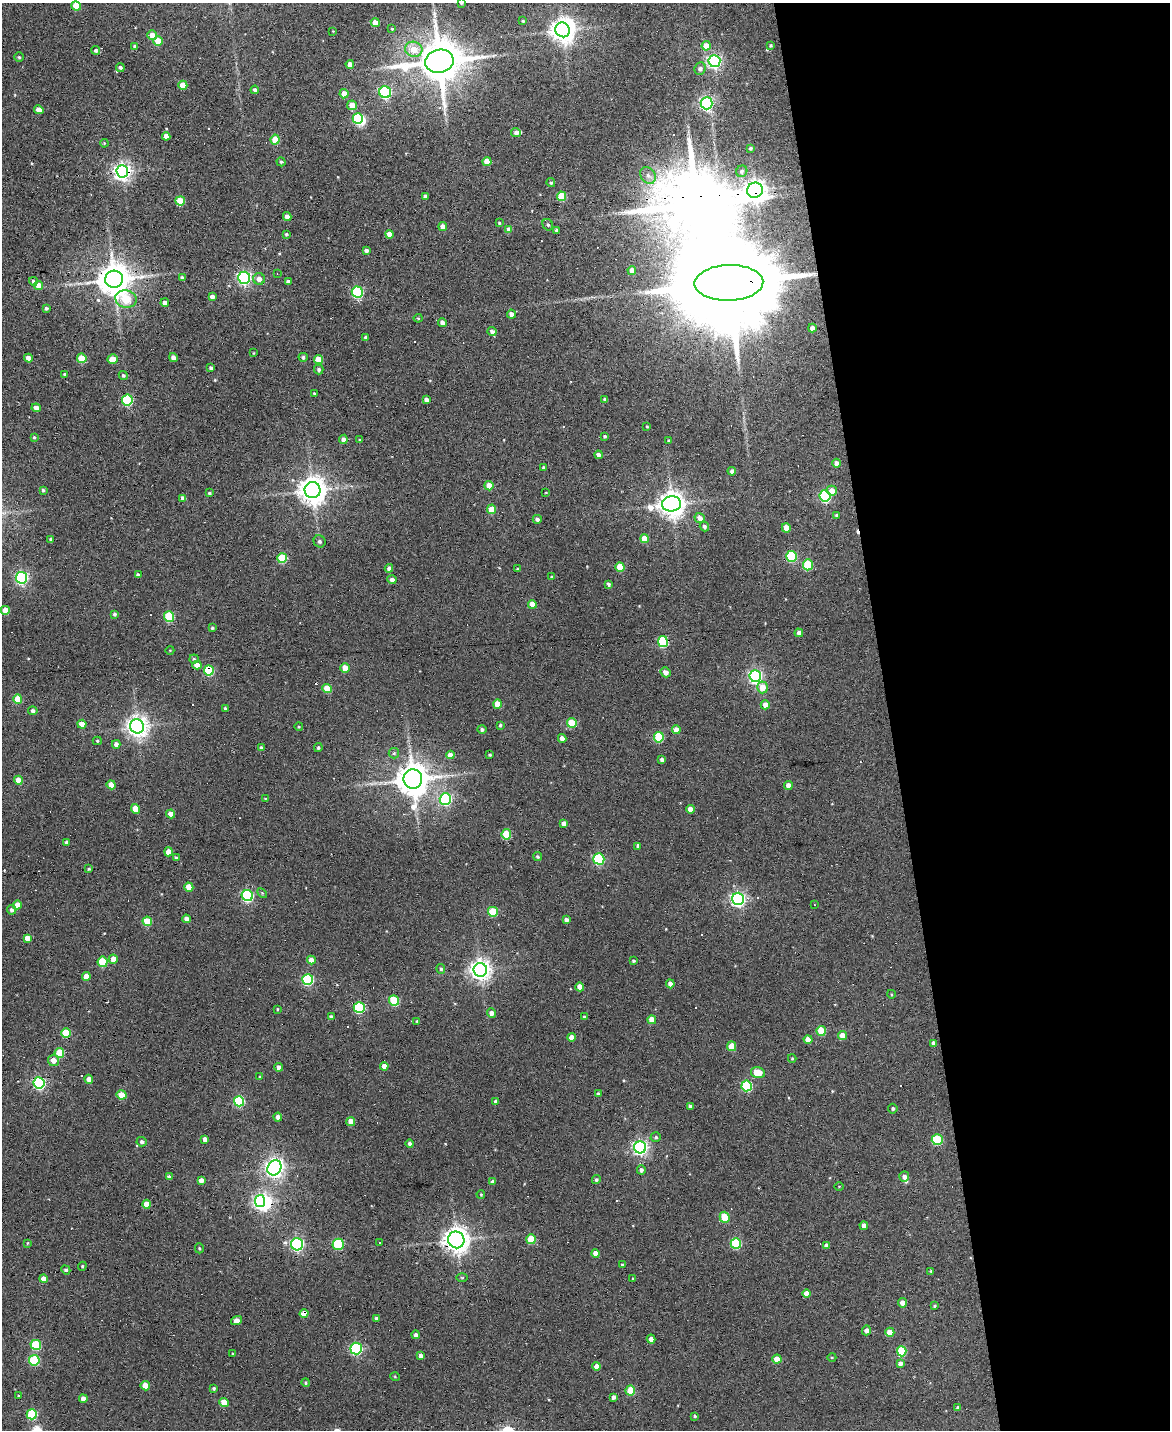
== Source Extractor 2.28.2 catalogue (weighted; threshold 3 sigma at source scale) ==
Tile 8 of 4 x 3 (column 4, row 2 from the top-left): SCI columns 3506-4673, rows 1559-2986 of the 4673 x 4652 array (HDU 1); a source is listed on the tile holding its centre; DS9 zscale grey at full resolution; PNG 1172 x 1432 px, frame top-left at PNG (2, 3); each listed source drawn as its Kron ellipse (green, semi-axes under 4 px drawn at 4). Shown black and unused: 24% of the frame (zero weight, under 3 of 6 exposures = <1% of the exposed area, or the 3 px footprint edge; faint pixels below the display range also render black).
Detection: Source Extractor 2.28.2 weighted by HDU 2 'WHT'; one run over the whole footprint, this tile lists its part. Background 0.137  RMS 0.0091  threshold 0.0372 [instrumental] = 3 sigma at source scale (4.09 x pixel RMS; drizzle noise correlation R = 1.36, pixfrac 0.8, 0.05/0.05 arcsec/px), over >= 5 px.
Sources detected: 337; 5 inside a brighter object's white glare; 21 cosmic-ray / hot-pixel residue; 1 long thin detection or spike segment (spike, bleed or trail) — neither listed nor drawn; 2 inside a brighter listed object's ellipse — not listed separately; the other 308 listed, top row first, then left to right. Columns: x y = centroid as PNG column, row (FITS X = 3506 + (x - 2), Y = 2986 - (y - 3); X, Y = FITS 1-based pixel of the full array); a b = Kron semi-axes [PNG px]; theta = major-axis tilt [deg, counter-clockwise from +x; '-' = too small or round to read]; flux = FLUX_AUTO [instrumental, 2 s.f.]
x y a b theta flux
461 3 3 3 - 0.99
76 6 5 4 - 19
523 21 3 3 - 1.2
375 23 4 4 - 10
392 29 4 3 - 0.86
563 30 7 7 - 760
333 31 3 3 - 0.54
152 35 5 4 - 8.2
158 41 5 4 - 21
771 45 3 3 - 1
135 46 4 4 - 2.1
706 46 5 4 - 12
414 49 9 7 -14 13
96 50 4 4 - 1.8
19 57 4 4 - 1.1
439 61 14 11 9 3700
714 61 6 6 - 180
350 64 4 4 - 7.2
120 67 4 4 - 1.8
700 68 6 5 - 3.1
183 85 4 4 - 13
255 90 4 4 - 3.6
385 92 6 5 - 120
344 94 4 4 - 11
707 103 6 6 - 170
352 105 5 4 - 9.9
39 110 5 4 - 7.1
358 118 5 5 - 56
516 133 5 4 - 2.6
166 136 4 4 - 7.2
275 140 5 4 - 22
104 143 4 3 - 0.75
750 148 4 4 - 1.4
281 162 5 4 - 1.2
487 162 4 4 - 11
122 171 6 6 - 430
742 171 6 5 - 1.9
648 175 9 7 -54 3.7
551 183 4 4 - 1.6
755 190 8 7 - 580
425 196 4 3 - 2.2
562 196 5 4 - 29
180 201 5 4 - 22
287 217 4 4 - 5.2
499 223 3 3 - 0.94
548 225 6 5 - 1.6
443 227 4 4 - 7.1
509 230 4 4 - 6.6
556 230 4 3 - 2
286 234 4 3 - 1.1
389 234 4 4 - 9.5
366 250 4 3 - 2.1
632 270 4 4 - 5.5
277 273 4 3 - 0.56
182 278 4 3 - 2.9
244 278 6 6 - 180
114 279 9 8 - 1700
259 279 6 6 - 4.6
33 281 4 4 - 1.9
288 282 4 3 - 2.7
729 283 34 18 1 28000
38 285 4 4 - 9.3
357 292 5 5 - 110
212 297 4 4 - 4.1
126 299 10 8 -11 36
165 303 4 4 - 4
46 308 3 3 - 1.6
511 314 4 4 - 4.5
418 318 4 4 - 0.88
442 322 4 4 - 3.9
812 328 4 4 - 3.4
492 331 4 4 - 3.3
366 337 4 3 - 1.7
253 353 3 2 - 0.51
173 357 4 4 - 3.4
303 357 4 4 - 1.7
28 358 4 4 - 5.6
82 358 5 4 - 19
113 359 5 4 - 14
318 359 4 4 - 16
211 368 4 3 - 2
319 369 5 4 - 1.7
64 374 4 3 - 1.4
123 375 5 4 - 1.5
314 393 3 3 - 0.88
605 399 3 3 - 1.7
127 400 5 5 - 71
426 400 4 4 - 3.6
36 408 4 4 - 6.5
647 426 4 2 - 0.61
605 436 3 3 - 1
34 437 3 3 - 0.93
343 439 4 4 - 3.5
360 440 3 3 - 0.75
669 440 3 3 - 0.73
599 455 4 4 - 3
837 463 4 4 - 4.6
543 468 4 3 - 1.3
732 471 4 4 - 2.4
489 486 4 4 - 9.5
43 490 4 3 - 1.5
313 490 8 8 - 1000
832 491 5 5 - 7.4
209 493 4 3 - 1.1
546 493 3 2 - 0.56
825 496 6 5 - 100
183 499 4 4 - 5
672 504 9 7 7 910
492 509 5 4 - 17
837 516 4 4 - 1.6
700 518 5 5 - 5.6
537 519 4 4 - 2.6
704 526 5 4 - 2.3
786 528 5 4 - 10
51 539 4 3 - 2.2
644 539 4 4 - 14
320 541 6 5 - 2
792 556 5 5 - 63
282 558 5 5 - 36
808 565 5 5 - 43
620 567 5 4 - 22
389 568 4 4 - 3
517 569 4 3 - 0.83
138 575 4 3 - 2.4
551 577 4 4 - 0.87
21 578 6 5 - 150
392 580 4 4 - 3.3
608 584 4 4 - 1.8
532 604 4 4 - 13
5 610 4 4 - 12
114 614 3 3 - 1.6
169 616 5 5 - 50
212 628 4 3 - 1
799 633 4 4 - 3.2
663 642 5 5 - 64
170 650 4 3 - 0.59
194 659 4 4 - 1.1
197 665 4 4 - 7.3
345 668 4 4 - 11
209 670 5 5 - 47
665 672 5 4 - 4.2
755 676 6 5 - 180
762 687 6 5 - 9.6
327 689 5 4 - 19
18 699 4 4 - 13
498 704 4 4 - 15
765 705 4 4 - 6.2
225 708 4 3 - 1.3
33 711 4 4 - 2.2
572 723 5 5 - 28
82 724 4 4 - 10
500 725 4 3 - 1.2
137 726 7 7 - 560
299 727 4 3 - 0.67
482 730 4 4 - 2
676 730 4 4 - 5.2
659 737 5 5 - 45
562 738 4 4 - 4.8
97 741 4 4 - 1.2
116 744 4 4 - 3.9
261 748 4 4 - 1.8
318 748 4 4 - 1.3
394 753 5 5 - 1.4
450 755 4 4 - 6.3
490 755 3 3 - 1.1
662 760 4 4 - 2.5
413 779 9 9 - 1800
18 780 4 4 - 11
111 785 4 4 - 9.4
788 785 4 4 - 5.5
265 799 3 3 - 0.65
445 799 6 5 - 110
135 809 5 4 - 14
690 809 4 4 - 6.6
171 814 4 4 - 7.6
564 823 4 4 - 4.4
506 834 5 5 - 30
67 842 4 3 - 2.1
638 846 4 3 - 2.2
168 852 4 4 - 8
538 857 4 4 - 1.5
176 858 4 3 - 2.1
599 859 5 5 - 77
89 869 4 3 - 1.4
189 887 4 4 - 11
262 893 6 4 -45 0.97
247 896 6 5 - 110
738 899 6 6 - 230
17 905 4 4 - 9.5
815 905 3 2 - 0.52
11 910 4 4 - 2.5
493 912 5 5 - 33
186 919 4 4 - 4.6
566 920 4 4 - 3.4
147 921 4 4 - 25
27 938 4 4 - 5.8
113 959 4 4 - 8.6
311 960 4 4 - 6.7
633 961 3 3 - 1.2
103 962 5 5 - 36
441 969 5 4 - 1.6
480 970 7 6 - 540
86 977 4 4 - 12
308 980 5 5 - 86
670 984 4 4 - 3.9
580 987 4 4 - 8.3
891 994 4 3 - 0.72
394 1000 5 5 - 44
359 1007 5 5 - 72
278 1009 4 3 - 0.68
492 1013 4 4 - 4.9
331 1017 4 3 - 2.3
584 1017 4 3 - 1.1
652 1020 4 4 - 11
417 1021 4 3 - 1.1
821 1031 5 4 - 26
66 1033 5 4 - 28
842 1036 4 4 - 11
571 1037 4 4 - 6.8
808 1039 4 4 - 8
934 1043 4 4 - 3.3
732 1046 5 4 - 15
59 1053 5 5 - 27
792 1058 4 4 - 0.89
53 1060 5 5 - 6.4
384 1066 4 4 - 8.3
279 1067 4 4 - 5.4
758 1073 7 5 -13 18
260 1077 4 3 - 0.79
89 1079 4 4 - 5
39 1083 6 5 - 140
747 1086 5 5 - 65
598 1094 3 3 - 1.2
121 1095 5 4 - 14
239 1101 5 5 - 60
496 1102 4 4 - 3.7
690 1106 4 3 - 2.3
893 1109 5 4 - 1.3
278 1117 4 4 - 4.2
351 1122 5 4 - 7.8
656 1137 5 5 - 1.4
205 1139 4 4 - 4.9
937 1140 5 5 - 43
142 1142 5 4 - 2.3
410 1144 4 4 - 2.2
640 1147 6 6 - 240
274 1168 8 6 58 430
641 1170 4 4 - 2.4
169 1177 4 3 - 2.6
904 1177 5 5 - 3.5
201 1180 4 4 - 5.4
596 1180 4 4 - 1.7
493 1182 4 4 - 3
839 1187 4 3 - 0.66
481 1194 4 3 - 0.89
260 1201 6 5 - 190
147 1204 4 4 - 12
725 1217 5 5 - 31
864 1226 4 4 - 4.5
531 1239 5 4 - 22
456 1240 8 8 - 770
380 1242 3 2 - 1.2
28 1243 4 4 - 0.8
736 1243 5 5 - 52
297 1244 6 6 - 140
338 1244 5 5 - 47
826 1246 4 4 - 3.4
199 1248 5 4 - 1
596 1253 4 4 - 6.8
622 1265 3 3 - 0.75
82 1266 4 4 - 0.89
66 1270 5 4 - 1.8
931 1271 4 4 - 0.93
462 1278 6 4 0 0.89
633 1278 3 3 - 0.78
43 1279 4 4 - 7.1
807 1293 4 4 - 8.2
902 1303 4 4 - 4.6
935 1306 3 3 - 1.2
304 1314 4 4 - 12
376 1318 4 3 - 1.4
236 1320 6 4 16 4.5
866 1330 5 4 - 3.1
890 1332 4 4 - 12
416 1335 4 4 - 2.6
651 1339 4 4 - 4
36 1345 5 5 - 40
356 1349 6 5 - 120
902 1351 5 5 - 37
232 1354 3 2 - 0.78
421 1356 4 4 - 4
832 1357 4 3 - 0.71
777 1359 4 4 - 11
34 1360 5 5 - 43
900 1363 4 4 - 3.5
597 1366 4 4 - 6.7
395 1377 5 3 - 0.7
306 1383 4 4 - 1.3
145 1386 5 4 - 11
214 1389 4 3 - 1.7
630 1390 5 4 - 25
19 1396 3 3 - 1
613 1397 4 3 - 2.2
83 1399 4 4 - 5.1
224 1402 4 4 - 17
958 1408 4 4 - 1.5
32 1414 5 5 - 50
695 1416 3 3 - 1.1
Overlapping masked pixels (flux is a lower limit): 9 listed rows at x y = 122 171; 755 190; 114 279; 729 283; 209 670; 39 1083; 260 1201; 456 1240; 304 1314
Isophote crosses this tile's border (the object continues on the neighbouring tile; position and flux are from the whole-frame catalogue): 1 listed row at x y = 461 3